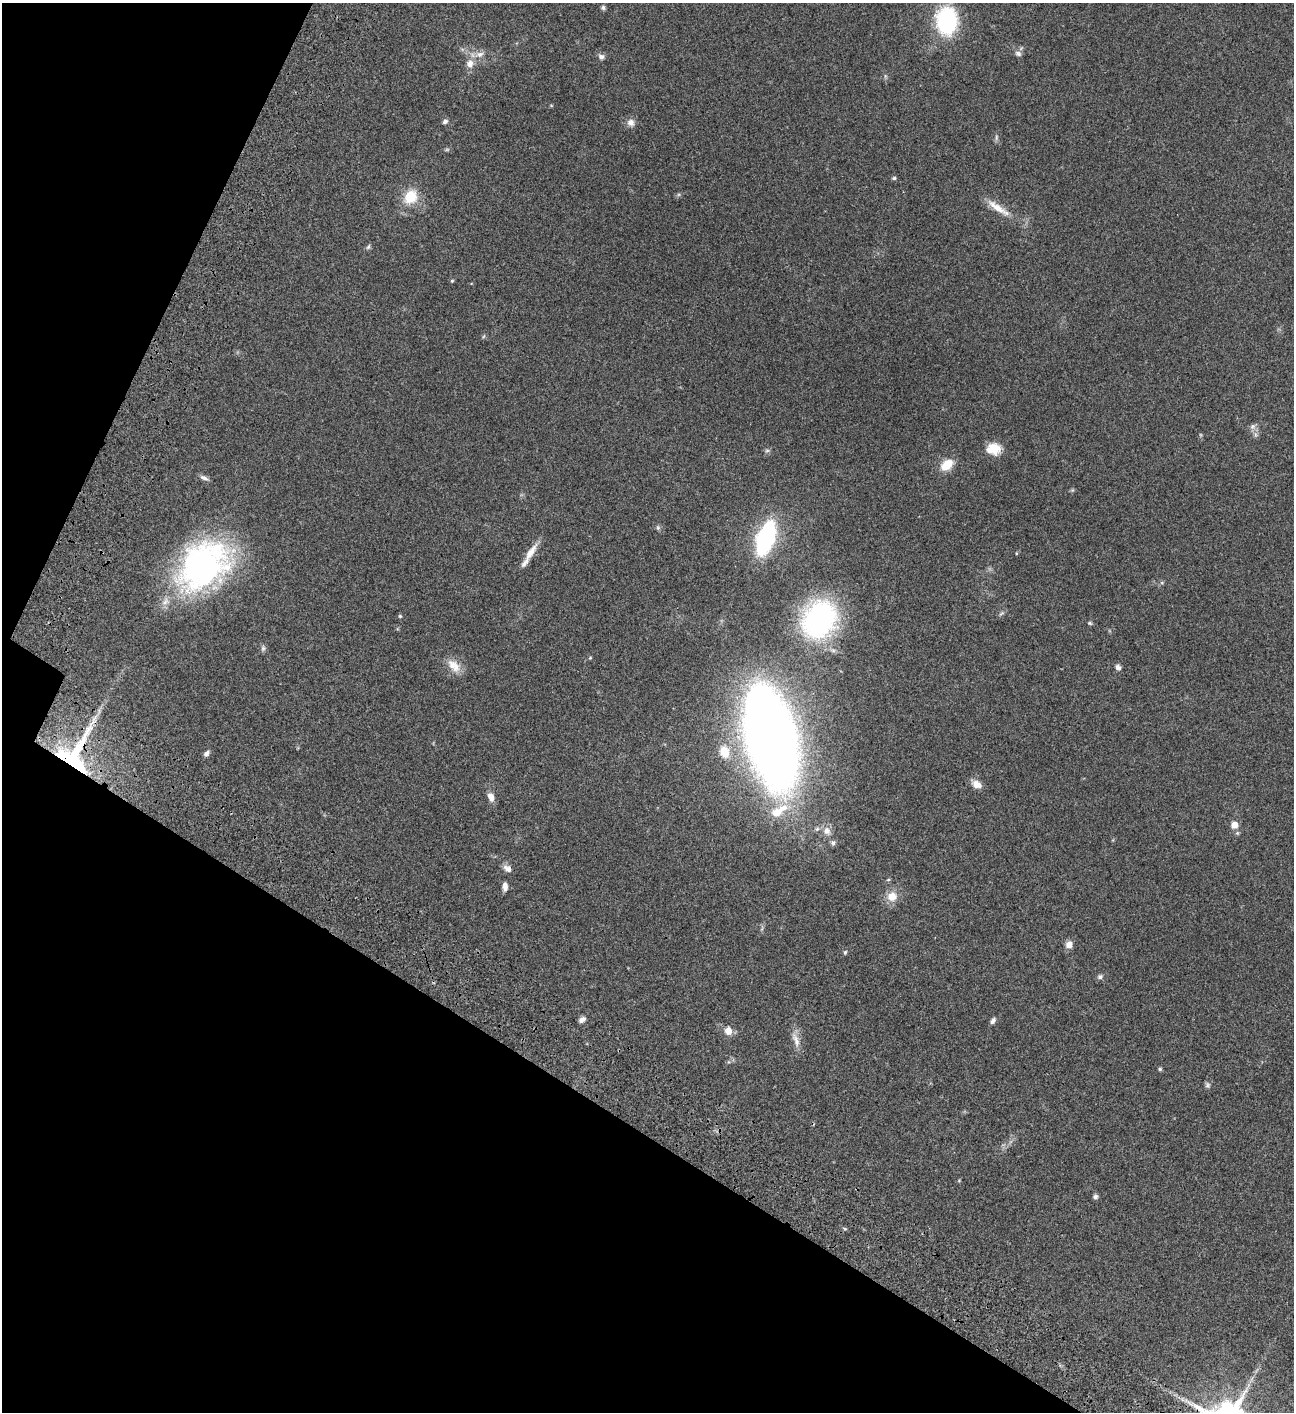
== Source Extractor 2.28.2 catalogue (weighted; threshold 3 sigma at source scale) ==
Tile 9 of 4 x 4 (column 1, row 3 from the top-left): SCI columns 505-1796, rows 1613-3022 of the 6050 x 6048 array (HDU 1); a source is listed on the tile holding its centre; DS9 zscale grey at full resolution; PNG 1296 x 1414 px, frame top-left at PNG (2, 3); no overlay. Shown black and unused: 26% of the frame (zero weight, under 3 of 4 exposures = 13% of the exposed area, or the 3 px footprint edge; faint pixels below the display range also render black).
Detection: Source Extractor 2.28.2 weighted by HDU 2 'WHT'; one run over the whole footprint, this tile lists its part. Background 0.0636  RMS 0.0058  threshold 0.0261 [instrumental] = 3 sigma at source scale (4.5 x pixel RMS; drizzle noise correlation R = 1.50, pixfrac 1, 0.05/0.05 arcsec/px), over >= 5 px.
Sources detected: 68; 2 too faint to see at this stretch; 1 inside a brighter object's white glare — not listed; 3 inside a brighter listed object's ellipse — not listed separately; the other 62 listed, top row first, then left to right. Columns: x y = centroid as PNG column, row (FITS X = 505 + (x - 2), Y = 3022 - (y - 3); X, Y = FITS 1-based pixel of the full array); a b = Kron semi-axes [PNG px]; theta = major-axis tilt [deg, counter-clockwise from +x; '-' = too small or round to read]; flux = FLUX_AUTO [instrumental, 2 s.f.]
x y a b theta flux
603 8 6 6 - 1.1
947 21 24 19 -89 59
1018 53 9 7 -25 1.9
479 54 16 8 14 4.3
601 57 9 7 -32 1.9
470 64 12 10 82 4.9
885 76 6 4 -72 0.8
551 105 5 3 - 0.45
445 121 7 5 39 1.6
631 123 10 10 - 3.3
996 137 9 4 90 1.2
894 178 6 4 1 0.86
410 197 13 11 61 17
998 208 39 9 -34 9.7
368 247 8 5 59 1.1
452 281 5 4 - 0.63
484 336 6 4 70 0.69
1253 427 9 8 - 2.3
994 449 17 13 -1 9.8
767 450 7 6 - 1.2
947 465 16 10 39 9.5
204 478 12 5 -25 2.1
1072 490 6 4 44 0.73
658 528 8 6 -89 1.1
766 538 23 11 71 100
531 552 26 8 56 7.2
1016 553 4 3 - 0.47
203 566 65 47 41 150
1162 583 6 4 1 0.82
1001 613 9 5 34 1.2
400 616 5 5 - 0.7
819 619 30 24 58 140
1090 623 6 5 - 0.79
263 648 9 7 86 1.4
590 658 5 4 - 0.59
454 666 21 12 -46 7.6
1118 667 8 6 -55 2
771 738 78 34 -76 930
724 752 15 11 -77 8.6
206 753 8 5 51 1.9
74 755 62 36 64 91
976 784 13 8 -29 4.3
491 797 10 7 -72 4
1234 825 7 7 - 4.8
827 831 13 11 -51 4.9
833 843 8 7 - 1.6
507 868 11 8 -38 3
888 880 5 3 - 0.63
505 887 10 5 -89 3.2
892 896 14 13 - 7.4
1069 945 9 8 - 3.4
845 952 6 5 - 0.9
1100 977 8 6 23 1.5
582 1019 8 5 28 2.3
993 1021 9 5 49 1.8
728 1031 8 7 - 5.6
796 1040 25 8 -72 5.3
1160 1069 4 4 - 0.95
1207 1085 8 7 - 1.4
959 1181 5 3 - 0.48
1095 1197 6 5 - 1.5
845 1229 5 3 - 0.65
Overlapping masked pixels (flux is a lower limit): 1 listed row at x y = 74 755